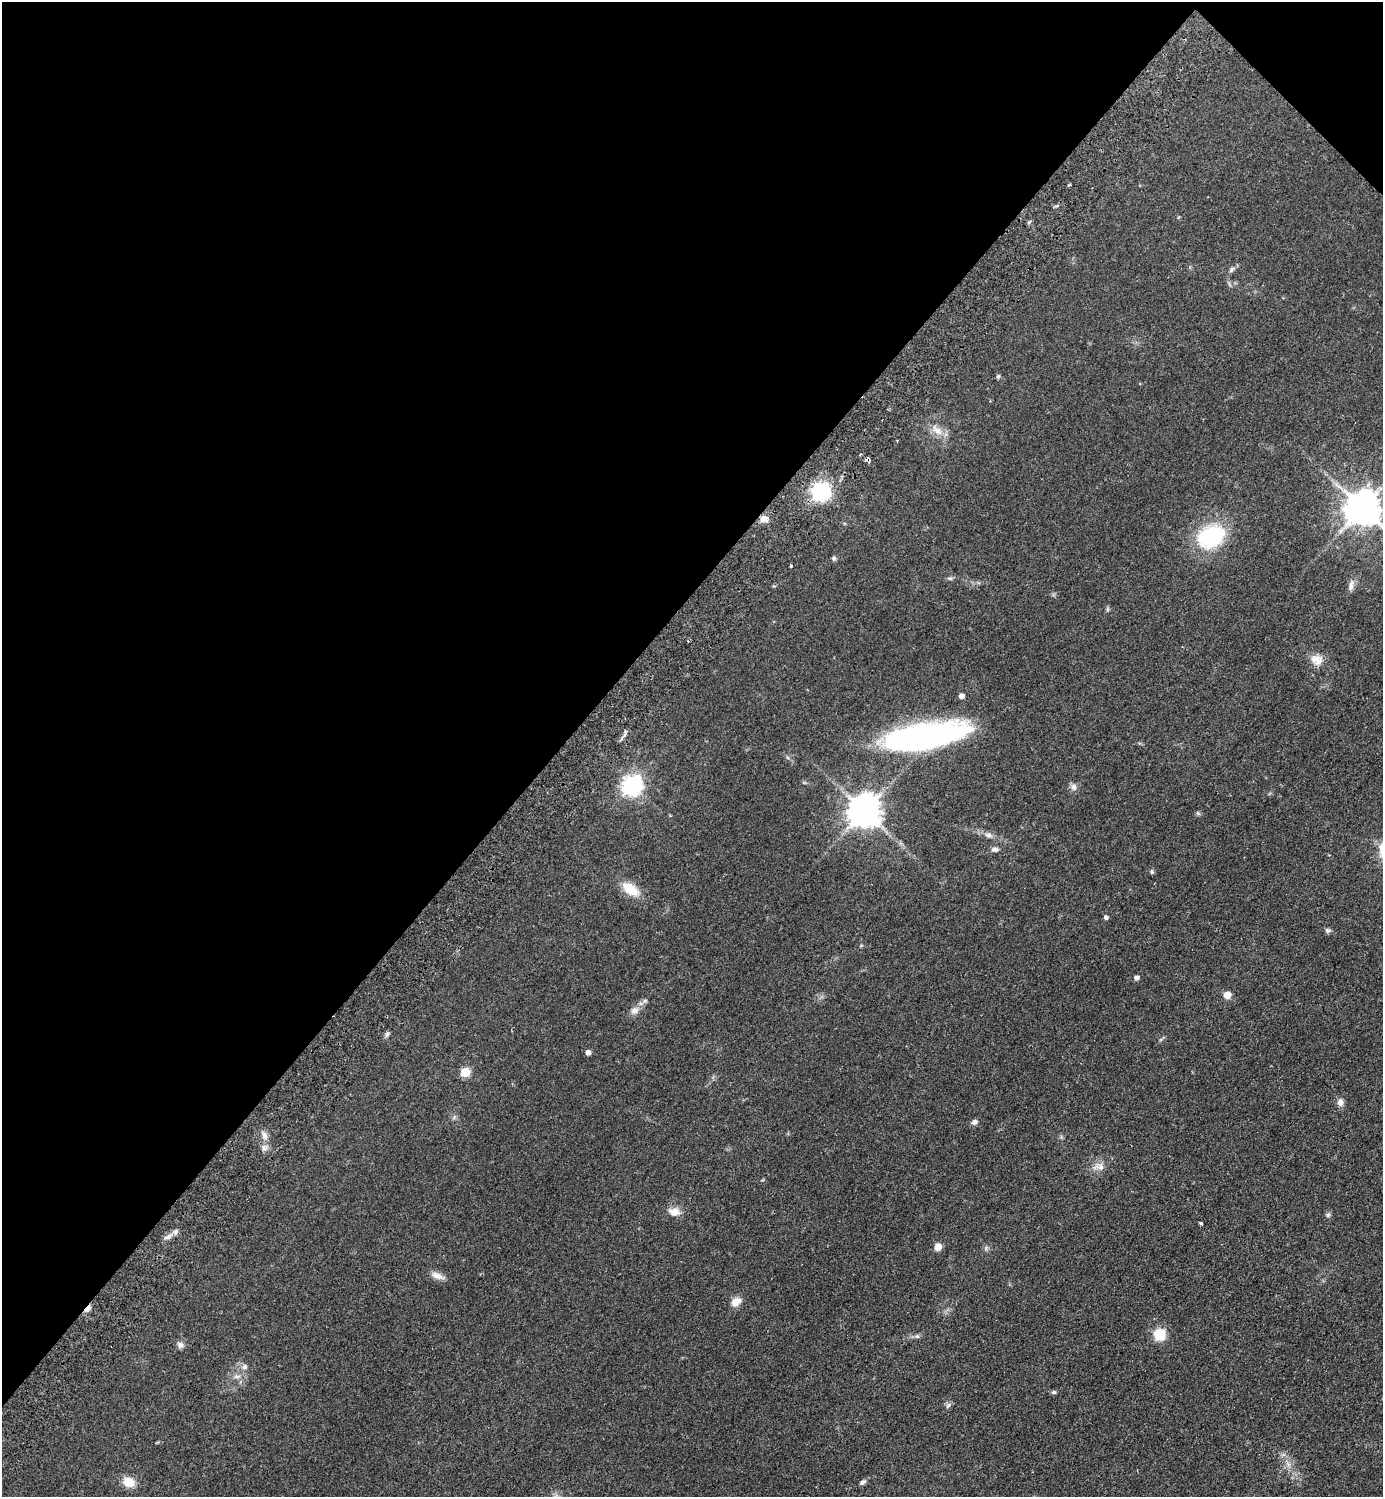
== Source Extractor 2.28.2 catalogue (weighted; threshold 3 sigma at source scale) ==
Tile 2 of 4 x 4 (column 2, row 1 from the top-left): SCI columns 1725-3105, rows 4528-6022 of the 6070 x 6064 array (HDU 1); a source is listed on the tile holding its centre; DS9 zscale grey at full resolution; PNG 1385 x 1499 px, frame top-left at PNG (2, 2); no overlay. Shown black and unused: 42% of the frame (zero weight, under 2 of 3 exposures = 3% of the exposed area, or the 3 px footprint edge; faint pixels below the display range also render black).
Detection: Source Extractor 2.28.2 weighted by HDU 2 'WHT'; one run over the whole footprint, this tile lists its part. Background 0.0826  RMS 0.0081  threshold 0.0362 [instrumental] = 3 sigma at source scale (4.5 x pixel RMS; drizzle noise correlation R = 1.50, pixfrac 1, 0.05/0.05 arcsec/px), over >= 5 px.
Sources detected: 59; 1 inside a brighter object's white glare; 1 cosmic-ray / hot-pixel residue — not listed; the other 57 listed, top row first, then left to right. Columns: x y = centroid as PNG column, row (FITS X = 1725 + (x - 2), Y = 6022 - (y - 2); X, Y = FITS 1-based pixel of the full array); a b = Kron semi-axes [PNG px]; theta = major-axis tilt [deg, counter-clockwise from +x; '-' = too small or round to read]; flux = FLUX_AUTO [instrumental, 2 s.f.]
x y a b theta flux
1070 184 4 3 - 1.2
1231 269 8 5 52 1.8
998 376 5 5 - 1.2
937 430 19 9 -45 8.1
860 454 3 3 - 1.1
867 459 4 4 - 3.5
820 492 8 7 - 310
1362 508 10 9 - 1800
764 519 10 9 - 4.8
1211 537 34 24 28 58
833 558 7 5 82 1.3
791 566 3 3 - 2.1
950 578 8 4 -8 1.4
1351 586 16 7 74 4
1317 660 17 13 -14 8.3
961 696 5 4 - 4.2
625 735 8 4 79 1.8
920 738 75 23 11 230
632 785 8 7 - 370
1073 787 9 8 - 3.3
864 811 10 9 - 1500
1198 813 6 4 -55 1.1
988 835 11 6 -8 3.1
995 849 9 7 0 2.6
1152 872 6 5 - 1.2
630 889 21 11 -35 16
1106 917 5 4 - 2.2
1327 930 8 6 -40 1.7
1136 978 5 4 - 2.9
1227 995 5 5 - 12
645 1001 7 5 21 1.7
634 1010 12 9 13 4.3
387 1034 7 5 53 1.7
588 1052 5 4 - 3.5
465 1072 5 5 - 32
1340 1102 10 8 89 3.8
974 1122 8 6 31 2.7
264 1135 11 6 -63 3.8
264 1148 8 6 -86 2.8
1099 1167 19 10 -7 6.5
674 1212 15 10 -11 7
1328 1215 7 5 61 1.5
1200 1223 3 3 - 1.4
168 1237 13 6 22 4
938 1247 5 5 - 14
438 1276 19 7 -21 5.3
736 1302 13 9 41 6.4
87 1309 9 5 45 6
1159 1335 11 11 - 17
917 1336 6 5 - 1.5
180 1345 9 8 - 2.8
244 1367 8 7 - 2.6
237 1376 11 5 1 3.1
1054 1392 6 5 - 1.4
948 1405 9 4 56 1.5
128 1482 13 10 -23 11
863 1482 8 5 35 2.1
Overlapping masked pixels (flux is a lower limit): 2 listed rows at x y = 867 459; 87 1309
Isophote crosses this tile's border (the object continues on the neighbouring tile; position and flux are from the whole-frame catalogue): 1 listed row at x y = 1362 508